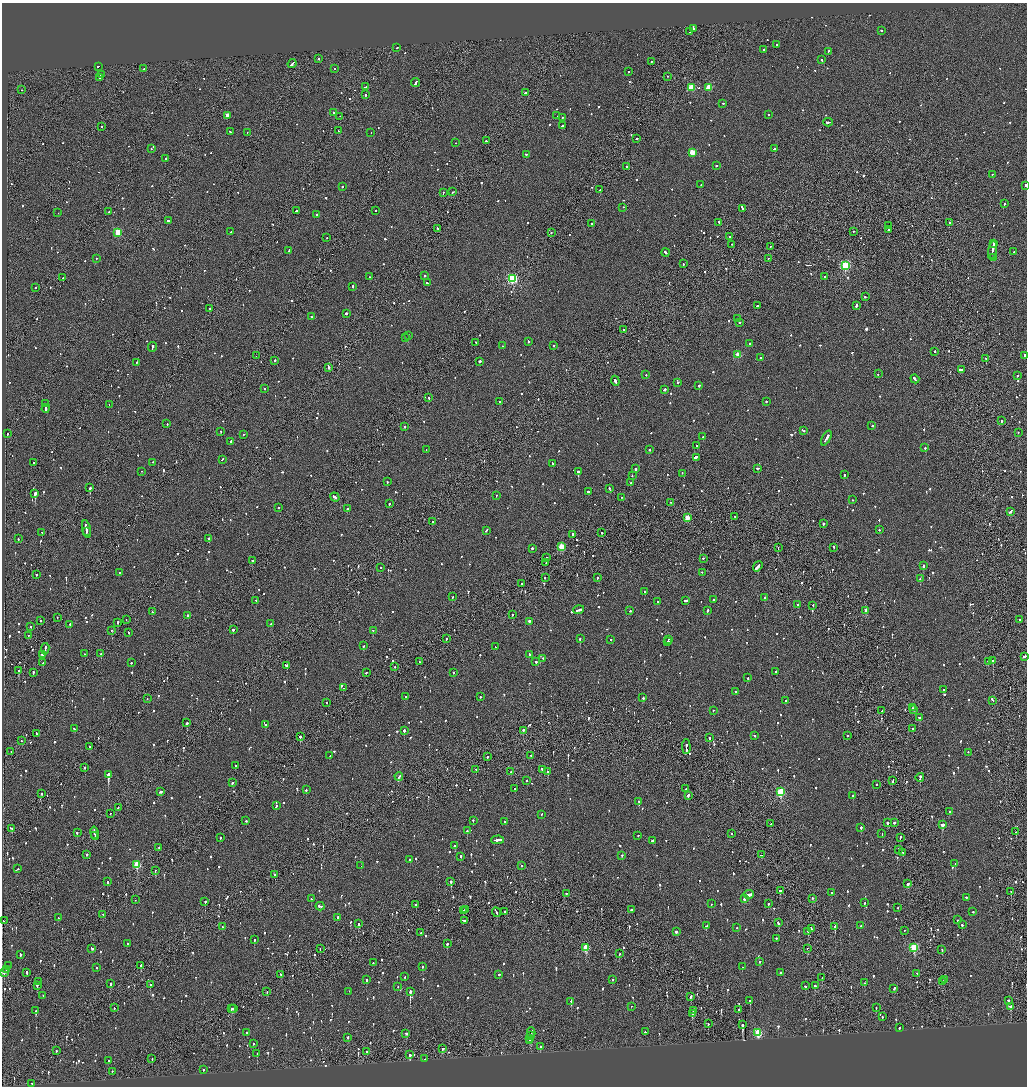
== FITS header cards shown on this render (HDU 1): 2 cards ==
NAXIS1  =                 2050
NAXIS2  =                 2168

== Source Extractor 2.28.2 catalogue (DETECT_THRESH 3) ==
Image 2050 x 2168 px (HDU 1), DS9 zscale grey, zoomed out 1/2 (1 PNG px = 2 x 2 image px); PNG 1029 x 1088 px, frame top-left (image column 2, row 2167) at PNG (2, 3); each listed source drawn as its Kron ellipse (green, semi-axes under 4 px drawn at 4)
Background -0.0661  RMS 0.062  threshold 0.187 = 3 sigma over >= 5 px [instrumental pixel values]
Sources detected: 1472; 58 cannot appear on this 1/2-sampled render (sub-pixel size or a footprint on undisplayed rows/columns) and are neither listed nor drawn; of the other 1414, the 500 brightest by FLUX_AUTO listed and drawn (914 fainter detections omitted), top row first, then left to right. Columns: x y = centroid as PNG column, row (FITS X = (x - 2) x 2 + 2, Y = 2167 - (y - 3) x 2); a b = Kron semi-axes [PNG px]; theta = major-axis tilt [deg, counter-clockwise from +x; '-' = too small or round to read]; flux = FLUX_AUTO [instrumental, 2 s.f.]
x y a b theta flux
693 28 3 2 - 480
881 30 2 2 - 110
690 32 2 1 - 110
776 44 2 1 - 66
397 48 2 2 - 78
764 49 2 2 - 75
829 51 2 2 - 60
319 59 2 2 - 110
822 60 2 2 - 85
651 61 2 1 - 91
292 64 4 2 - 210
98 66 3 1 - 97
334 68 2 2 - 220
144 69 2 2 - 76
628 72 2 2 - 59
101 75 3 2 - 160
667 76 2 1 - 63
100 77 3 2 - 160
416 82 4 2 - 280
365 87 3 2 - 73
691 87 3 3 - 400
709 87 3 3 - 350
21 90 2 1 - 58
525 93 2 2 - 270
366 95 2 2 - 84
723 103 2 2 - 140
334 113 3 2 - 130
227 115 3 2 - 100
769 115 2 2 - 84
340 116 2 1 - 100
557 116 2 2 - 190
562 117 2 2 - 71
828 122 5 2 - 180
101 126 2 2 - 63
563 126 2 2 - 180
338 131 2 1 - 94
230 132 3 2 - 73
247 132 2 1 - 78
371 132 2 1 - 62
636 138 3 2 - 87
486 141 2 2 - 88
456 143 2 2 - 64
774 148 3 2 - 83
151 149 2 2 - 73
692 152 3 3 - 370
526 154 2 2 - 91
165 158 2 2 - 60
716 166 2 2 - 140
627 167 2 2 - 160
993 174 2 1 - 87
701 184 2 2 - 100
1025 185 2 2 - 220
342 186 2 2 - 190
600 190 3 2 - 120
453 192 2 1 - 120
443 193 3 2 - 83
1004 204 2 2 - 76
623 207 2 2 - 62
743 208 3 2 - 450
376 210 2 2 - 74
296 211 3 2 - 140
109 212 2 1 - 99
58 213 2 1 - 140
317 214 2 2 - 130
168 221 2 2 - 330
719 222 2 2 - 72
949 222 2 2 - 310
592 224 2 2 - 390
888 226 2 1 - 69
437 228 2 2 - 86
888 230 2 2 - 150
853 231 2 2 - 87
118 232 3 3 - 580
231 232 3 2 - 100
551 232 2 2 - 66
730 237 2 2 - 80
327 238 2 1 - 85
994 243 3 2 - 190
731 244 2 2 - 62
770 246 2 1 - 82
289 250 3 2 - 91
992 250 9 2 80 450
1014 252 2 2 - 210
666 253 4 2 - 160
96 258 2 2 - 75
768 258 2 1 - 73
994 258 4 2 - 190
683 264 2 2 - 63
845 266 3 3 - 1200
425 275 2 2 - 410
825 276 2 2 - 190
370 277 2 2 - 110
63 278 2 1 - 330
512 279 4 3 - 1700
427 283 2 2 - 62
352 286 2 2 - 140
35 288 2 2 - 77
865 297 2 2 - 130
856 305 3 2 - 360
757 306 2 2 - 110
210 308 2 2 - 170
346 313 2 2 - 240
311 317 2 2 - 62
738 319 2 2 - 130
740 322 2 2 - 210
623 329 2 1 - 340
408 335 2 2 - 96
405 338 2 2 - 74
528 341 2 2 - 110
476 342 2 1 - 110
750 343 2 2 - 66
553 345 2 2 - 99
502 346 2 2 - 59
152 347 5 2 - 250
934 351 2 2 - 320
738 354 3 3 - 200
256 356 2 1 - 130
1025 356 3 2 - 140
760 357 2 2 - 94
986 359 3 2 - 120
275 360 2 2 - 82
479 361 2 2 - 1800
136 362 2 2 - 85
328 367 3 1 - 790
961 370 4 2 - 190
878 374 2 2 - 60
646 375 2 2 - 87
1017 375 2 2 - 95
915 379 4 2 - 280
615 381 5 2 - 370
678 382 2 2 - 110
699 385 2 2 - 220
265 388 2 2 - 62
664 389 2 2 - 370
429 397 2 2 - 130
500 401 2 2 - 67
766 401 2 2 - 190
46 404 3 1 - 280
109 404 2 2 - 63
46 408 4 2 - 200
1001 421 2 2 - 170
167 424 2 2 - 57
404 426 2 2 - 110
872 426 2 2 - 130
221 431 2 2 - 130
804 431 2 2 - 93
1018 432 2 2 - 79
7 434 2 2 - 69
243 434 2 2 - 82
703 437 2 2 - 64
826 438 8 2 60 280
231 441 2 2 - 67
697 446 2 2 - 66
925 448 2 2 - 160
649 449 2 2 - 66
426 450 2 2 - 59
696 457 3 2 - 1500
222 459 4 2 - 150
153 462 2 2 - 58
34 463 2 2 - 90
552 463 2 2 - 79
757 468 3 2 - 87
636 469 2 2 - 320
142 471 2 1 - 61
578 471 2 2 - 1700
682 473 2 2 - 90
844 475 2 2 - 120
632 476 2 2 - 58
387 482 2 2 - 62
631 483 2 2 - 82
90 488 2 1 - 1200
609 488 2 2 - 74
588 492 2 2 - 250
35 494 3 2 - 3100
496 495 2 2 - 58
335 497 5 2 - 210
622 497 2 1 - 70
852 500 2 2 - 85
670 502 2 2 - 59
389 504 2 2 - 120
278 507 2 2 - 57
347 508 2 2 - 130
1010 511 4 2 - 110
735 516 2 1 - 93
687 517 3 3 - 210
432 522 2 1 - 120
823 523 2 2 - 290
86 529 9 2 -77 410
486 530 3 2 - 67
879 530 2 2 - 120
42 532 2 2 - 86
87 532 3 2 - 180
602 532 2 2 - 74
573 534 2 2 - 260
209 538 2 2 - 330
18 539 2 2 - 76
562 547 3 3 - 580
778 547 2 1 - 67
834 547 3 2 - 75
532 548 2 2 - 590
547 558 2 2 - 81
703 558 2 2 - 66
252 561 2 2 - 130
546 562 2 2 - 77
758 566 5 2 - 490
923 566 3 2 - 310
381 567 2 1 - 67
119 572 2 2 - 170
702 572 2 2 - 63
36 574 2 2 - 100
545 578 2 2 - 89
597 578 2 2 - 130
920 579 2 2 - 190
521 584 2 2 - 70
644 592 3 2 - 100
452 597 2 2 - 64
764 598 3 2 - 110
256 600 2 1 - 140
686 600 3 2 - 310
714 600 2 2 - 86
658 602 2 2 - 80
798 604 3 2 - 59
813 605 2 2 - 75
579 610 5 2 - 220
707 610 2 2 - 260
630 611 2 2 - 59
866 611 3 2 - 130
152 612 2 2 - 71
512 614 2 2 - 63
188 615 2 2 - 180
57 617 2 1 - 60
1019 619 2 2 - 62
41 620 2 2 - 86
126 620 2 1 - 89
529 621 2 2 - 680
118 622 2 2 - 240
70 624 2 2 - 66
270 624 2 2 - 75
31 627 2 2 - 71
112 630 2 1 - 68
233 630 2 2 - 240
373 630 2 2 - 210
129 632 2 2 - 100
28 635 2 2 - 70
580 638 2 2 - 180
446 639 3 2 - 69
611 639 2 1 - 130
668 639 2 1 - 220
668 641 2 2 - 110
363 646 2 2 - 69
495 647 2 1 - 58
45 649 6 2 82 240
42 654 4 2 - 150
84 654 2 2 - 59
101 654 2 2 - 110
529 654 3 2 - 210
1024 656 4 2 - 120
543 658 2 2 - 75
536 661 2 2 - 84
988 661 2 2 - 180
993 661 2 2 - 620
419 662 2 1 - 70
43 663 2 2 - 100
131 663 2 2 - 67
287 665 2 2 - 310
395 666 2 2 - 83
18 670 2 2 - 200
33 672 2 2 - 180
776 672 2 2 - 67
366 673 2 2 - 73
453 673 2 2 - 69
748 678 2 2 - 83
343 688 2 1 - 130
943 690 2 2 - 370
736 691 2 2 - 61
405 697 2 2 - 93
480 697 2 2 - 230
643 698 2 2 - 250
147 699 2 2 - 65
993 700 4 2 - 200
786 701 2 2 - 62
327 702 2 2 - 64
913 708 2 1 - 63
914 709 2 2 - 63
713 710 2 2 - 65
882 711 3 2 - 98
919 717 3 2 - 130
187 723 2 2 - 1700
265 725 2 2 - 110
74 729 2 2 - 140
913 729 2 2 - 86
404 730 2 2 - 210
523 730 2 2 - 350
37 734 3 2 - 150
755 735 2 2 - 63
300 736 2 2 - 280
847 736 2 2 - 80
709 738 2 2 - 290
21 741 2 2 - 120
90 746 2 1 - 160
686 747 7 2 -88 420
11 751 2 1 - 72
968 752 2 2 - 73
531 755 2 2 - 59
330 756 3 2 - 86
487 757 2 2 - 86
236 765 2 2 - 57
85 767 2 2 - 150
476 769 2 2 - 74
542 769 4 2 - 120
511 772 2 2 - 150
548 772 2 2 - 130
108 774 3 2 - 5000
399 776 4 2 - 150
920 777 4 2 - 250
893 780 4 1 - 140
526 781 2 2 - 57
232 783 3 2 - 91
876 784 2 2 - 75
515 788 2 2 - 230
686 789 2 2 - 70
306 790 2 2 - 170
160 792 3 2 - 130
781 792 4 3 - 920
41 793 2 2 - 82
688 795 3 2 - 240
853 795 2 2 - 140
639 801 2 2 - 64
276 806 3 2 - 88
118 807 2 2 - 100
950 812 2 2 - 250
110 813 2 2 - 65
541 814 2 2 - 78
473 820 2 2 - 77
246 821 2 2 - 190
505 821 2 2 - 150
894 822 2 2 - 140
887 823 2 2 - 500
771 824 2 2 - 120
942 824 3 2 - 490
861 827 2 2 - 230
11 828 3 2 - 100
467 831 2 2 - 88
1016 832 2 2 - 61
77 833 2 2 - 250
94 833 7 1 -80 290
732 833 2 1 - 160
882 834 2 1 - 65
638 835 2 1 - 64
95 836 2 1 - 170
220 837 2 2 - 130
900 838 3 2 - 85
497 840 6 2 2 440
653 840 3 2 - 120
455 846 2 2 - 250
159 847 2 2 - 99
898 849 2 1 - 58
903 852 2 2 - 67
87 854 2 2 - 230
622 855 2 2 - 91
761 855 2 2 - 63
461 856 2 2 - 100
410 859 2 2 - 170
137 864 3 3 - 620
955 864 2 2 - 57
361 866 2 1 - 180
522 866 2 2 - 81
17 869 2 1 - 95
155 870 2 2 - 130
275 875 2 2 - 140
108 882 3 2 - 120
451 882 2 2 - 410
908 883 3 2 - 120
780 890 3 2 - 270
1011 891 2 1 - 63
566 893 2 2 - 110
831 893 2 2 - 88
749 894 5 2 - 220
967 897 3 2 - 96
813 898 2 2 - 69
311 899 2 2 - 160
744 899 2 2 - 320
135 900 2 1 - 110
205 901 2 2 - 350
864 903 2 2 - 70
416 904 2 2 - 170
711 904 2 2 - 67
768 904 2 2 - 450
320 906 4 2 - 200
898 908 2 2 - 61
466 909 2 1 - 110
463 910 2 2 - 95
632 910 2 2 - 270
505 911 2 2 - 64
496 912 5 1 - 370
973 912 2 2 - 150
103 914 2 1 - 58
58 918 2 2 - 60
338 918 3 2 - 130
957 920 2 2 - 110
3 921 2 1 - 97
464 921 4 2 - 260
778 923 2 2 - 270
359 924 2 2 - 79
962 925 2 2 - 58
707 926 3 2 - 96
835 926 2 2 - 400
861 926 2 2 - 190
222 927 2 2 - 94
737 928 2 2 - 72
811 928 3 2 - 61
904 930 2 1 - 91
676 932 2 2 - 250
808 932 2 1 - 170
421 933 2 2 - 130
776 938 2 2 - 350
254 940 2 2 - 77
128 943 2 2 - 65
447 944 2 2 - 610
586 947 4 3 - 420
914 947 4 3 - 910
92 948 3 2 - 92
320 948 2 1 - 72
807 948 2 2 - 62
942 950 2 2 - 66
20 954 3 2 - 110
619 954 2 2 - 70
759 961 2 2 - 59
373 963 2 2 - 67
141 965 2 2 - 250
8 966 3 2 - 140
422 967 2 2 - 72
742 967 2 2 - 130
96 968 2 2 - 98
6 969 3 2 - 380
27 972 2 2 - 97
4 973 2 2 - 170
780 973 3 2 - 170
917 973 2 2 - 99
281 974 2 2 - 62
499 974 2 2 - 170
405 977 2 2 - 85
822 978 2 1 - 100
612 979 2 2 - 79
366 980 2 2 - 190
945 980 2 2 - 610
942 981 3 2 - 240
39 982 2 2 - 390
110 983 2 2 - 480
865 983 2 2 - 140
37 985 2 2 - 92
150 985 2 2 - 62
805 986 2 2 - 81
815 986 2 2 - 140
398 987 2 2 - 57
894 988 3 2 - 120
349 991 2 2 - 78
267 992 2 2 - 59
410 992 2 2 - 1300
43 996 2 2 - 140
690 996 3 2 - 96
1008 1000 2 2 - 120
571 1001 2 2 - 140
750 1001 2 2 - 240
631 1006 2 1 - 76
1010 1006 2 2 - 120
876 1007 2 2 - 100
114 1008 2 2 - 65
231 1009 3 2 - 97
234 1009 3 2 - 76
738 1009 2 1 - 69
36 1011 2 2 - 210
694 1011 4 2 - 250
692 1013 2 2 - 430
882 1017 2 2 - 57
708 1024 2 1 - 93
743 1025 3 2 - 880
899 1028 2 2 - 250
247 1032 2 2 - 130
645 1032 2 2 - 70
406 1033 2 2 - 99
531 1033 5 2 - 190
758 1033 3 3 - 830
531 1036 3 1 - 100
348 1037 2 2 - 73
530 1038 4 1 - 130
530 1041 3 2 - 93
253 1043 2 2 - 97
540 1046 2 2 - 100
443 1049 3 2 - 88
56 1051 2 1 - 91
367 1052 2 2 - 94
257 1054 2 2 - 120
410 1055 2 1 - 840
152 1058 2 2 - 72
424 1059 2 1 - 68
109 1060 2 2 - 88
203 1070 2 2 - 61
112 1071 2 2 - 62
32 1083 2 1 - 59
At the frame edge (FLAGS 8, measured only in part): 2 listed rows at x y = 1025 185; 1024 656
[914 fainter detections neither listed nor drawn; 58 sub-pixel or undisplayed-footprint detections neither listed nor drawn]